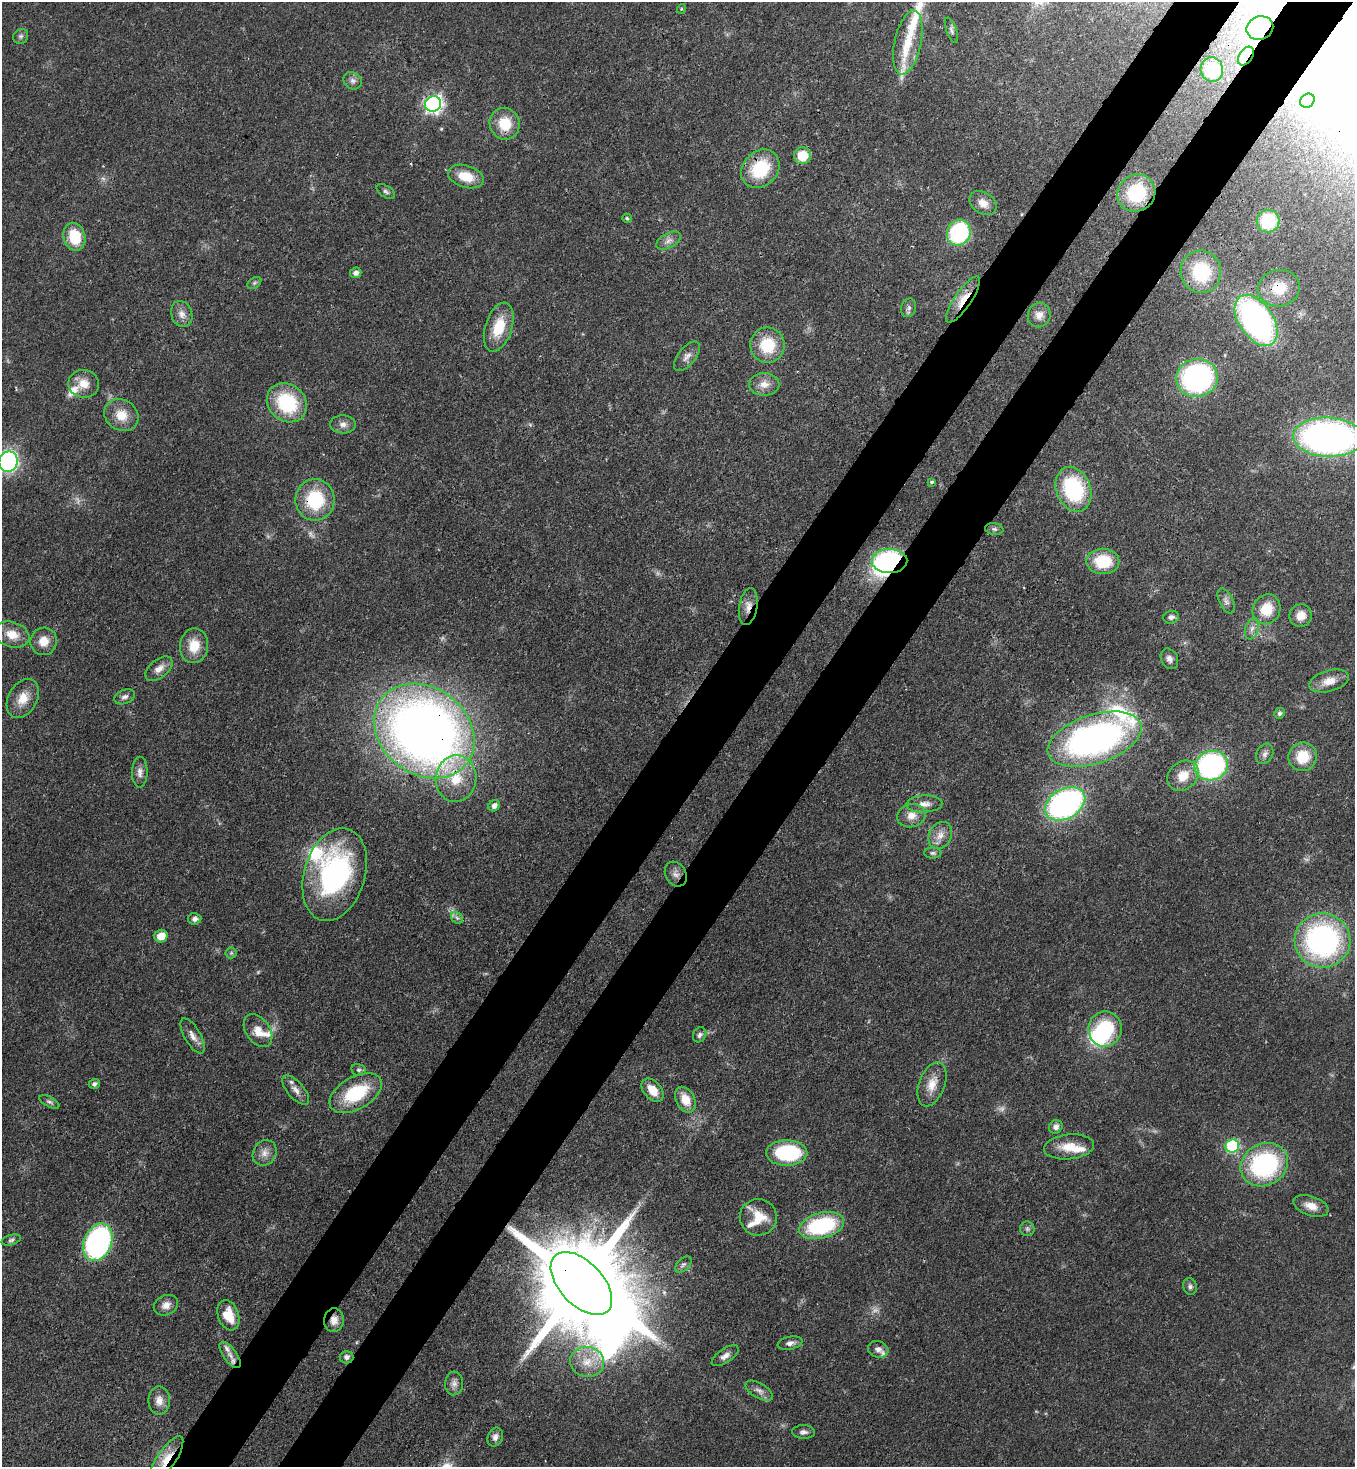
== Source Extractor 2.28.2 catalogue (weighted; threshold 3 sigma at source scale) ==
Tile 10 of 4 x 4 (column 2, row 3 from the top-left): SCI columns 1724-3076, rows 1537-3001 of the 6011 x 5990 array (HDU 1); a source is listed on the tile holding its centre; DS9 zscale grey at full resolution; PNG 1357 x 1469 px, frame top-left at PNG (2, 2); each listed source drawn as its Kron ellipse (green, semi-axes under 4 px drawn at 4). Shown black and unused: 10% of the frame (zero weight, under 3 of 4 exposures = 7% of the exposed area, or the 3 px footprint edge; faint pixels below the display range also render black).
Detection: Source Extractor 2.28.2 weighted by HDU 2 'WHT'; one run over the whole footprint, this tile lists its part. Background 0.0745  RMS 0.0039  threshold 0.0174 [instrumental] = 3 sigma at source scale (4.5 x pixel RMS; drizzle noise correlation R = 1.50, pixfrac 1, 0.05/0.05 arcsec/px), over >= 5 px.
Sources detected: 143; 6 too faint to see at this stretch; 2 inside a brighter object's white glare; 1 long thin detection or spike segment (spike, bleed or trail) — neither listed nor drawn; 8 inside a brighter listed object's ellipse — not listed separately; the other 126 listed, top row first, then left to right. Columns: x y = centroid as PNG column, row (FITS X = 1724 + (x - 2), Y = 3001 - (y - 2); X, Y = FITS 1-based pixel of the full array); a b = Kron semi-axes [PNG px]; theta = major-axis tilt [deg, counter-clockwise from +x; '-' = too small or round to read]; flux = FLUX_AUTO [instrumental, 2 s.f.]
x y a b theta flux
681 9 5 3 - 0.35
1260 28 13 11 21 12
951 30 13 5 -71 1.1
21 36 8 7 - 1.1
908 43 33 13 78 11
1246 56 10 6 57 1.9
1212 70 12 11 - 17
353 81 10 8 -40 1.7
1307 101 7 6 - 1.2
433 104 8 7 - 140
505 124 16 15 - 11
802 156 8 8 - 9.7
760 169 21 17 46 20
466 177 18 11 -16 9
386 192 10 5 -32 1.1
1136 193 19 18 - 23
983 203 14 11 -34 4
627 218 5 4 - 0.63
1268 221 11 11 - 21
959 233 13 11 62 42
74 237 14 10 -76 13
668 241 13 7 28 2.3
1201 272 21 20 - 23
356 273 6 5 - 1.7
254 283 8 5 36 0.84
1279 288 21 18 9 10
963 299 27 8 56 7.5
909 308 9 7 74 1.4
182 314 13 10 -73 3
1039 315 12 11 - 3.3
1256 320 29 17 -55 120
499 327 25 13 72 11
767 345 18 17 - 15
687 356 17 8 50 2.6
1197 378 20 19 - 85
84 384 15 14 - 5.6
764 384 15 11 0 4.1
287 403 21 18 -41 27
121 415 18 15 -33 7.2
343 424 13 9 -1 2.4
1328 437 35 19 -2 170
8 462 10 9 - 84
932 482 3 3 - 0.96
1074 489 23 17 -68 35
315 500 20 19 - 22
994 529 9 6 -9 1.1
890 561 18 12 1 54
1103 561 16 12 0 16
1226 601 13 7 -64 1.8
748 606 19 9 80 3.6
1267 609 15 13 63 9.7
1301 615 11 11 - 4.2
1171 617 8 6 13 1.5
1252 629 11 6 72 1.9
12 635 18 12 -18 6.6
44 641 14 13 - 5.5
194 646 17 14 82 8.4
1169 659 11 8 -62 2
159 669 16 9 39 3.5
1329 681 20 10 16 5.2
125 697 11 7 23 1.5
23 698 21 14 60 6.6
1279 713 5 5 - 0.96
424 731 54 43 -37 390
1094 739 49 24 18 150
1265 754 11 8 63 1.7
1303 757 14 14 - 11
1211 766 17 14 16 77
140 772 15 7 90 2.3
1183 776 17 13 41 7
456 779 23 20 82 14
924 804 18 8 2 3.3
1065 804 22 15 30 110
494 806 6 5 - 2.1
911 816 14 11 15 4.2
940 835 14 11 62 3.8
933 853 8 5 -1 0.93
676 874 13 10 -60 2.4
335 875 47 30 73 76
457 918 7 5 -44 0.93
195 919 7 6 - 1.5
161 936 7 6 - 5.6
1322 940 28 27 - 89
231 953 5 5 - 0.78
1105 1029 17 16 - 26
258 1030 18 12 -55 5.4
700 1035 8 6 62 1.3
193 1036 20 8 -60 3.1
359 1070 7 5 -13 0.93
94 1084 5 5 - 1.1
932 1084 23 13 70 6
296 1090 18 8 -49 3
653 1090 13 8 -49 6
356 1093 29 16 29 23
685 1100 13 9 -62 6.4
49 1102 11 5 -28 1.1
1056 1127 7 6 - 1.7
1232 1146 7 6 - 48
1069 1147 25 12 6 7.7
265 1153 13 11 57 3.2
787 1153 20 12 0 35
1264 1165 24 21 29 55
1311 1206 18 9 -19 4.2
758 1217 18 18 - 9.1
821 1226 23 13 14 40
1027 1229 7 7 - 1.1
11 1240 10 5 16 1
98 1242 19 14 67 92
683 1264 10 6 44 1.2
581 1283 38 21 -47 11000
1190 1286 8 6 -77 1.1
166 1305 12 10 24 2.9
228 1315 15 10 -71 7.5
334 1320 12 10 85 3.3
790 1343 12 6 12 1.9
878 1349 10 8 -18 2.1
230 1355 15 6 -54 2.8
725 1356 15 7 34 2.3
347 1357 7 6 - 1.6
587 1362 17 15 -6 7
454 1383 12 9 86 2.1
759 1391 15 7 -30 2.4
159 1400 14 11 -89 3.6
803 1432 11 7 -2 1.5
495 1437 10 7 67 1.9
166 1459 27 9 55 8.5
Overlapping masked pixels (flux is a lower limit): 14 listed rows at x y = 1260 28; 1246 56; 760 169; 1279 288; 963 299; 315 500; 890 561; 748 606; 424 731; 456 779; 581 1283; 334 1320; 347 1357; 166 1459
Isophote crosses this tile's border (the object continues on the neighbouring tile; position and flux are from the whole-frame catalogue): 3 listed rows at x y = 1328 437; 8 462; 166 1459